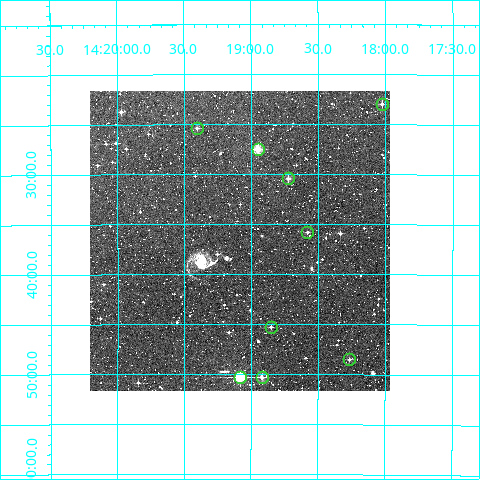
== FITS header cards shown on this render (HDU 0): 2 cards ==
NAXIS1  =                  300
NAXIS2  =                  300

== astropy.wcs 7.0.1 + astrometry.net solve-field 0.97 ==
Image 300 x 300 px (HDU 0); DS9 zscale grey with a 90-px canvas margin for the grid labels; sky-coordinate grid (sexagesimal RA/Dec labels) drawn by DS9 from the SOLVED WCS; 9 Tycho-2 reference stars matched to detected sources circled (green)
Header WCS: RA---TAN/DEC--TAN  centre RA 14:19:05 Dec -26:37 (214.77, -26.61 deg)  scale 6 arcsec/px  FOV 30.0' x 30.0'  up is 0 deg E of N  parity normal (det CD < 0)
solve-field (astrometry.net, Tycho-2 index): VERIFIED the header's WCS against the Tycho-2 star catalogue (verified at 2 index scales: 8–9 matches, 0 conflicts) and refined it, rather than solving blind
Solved WCS: RA---TAN-SIP/DEC--TAN-SIP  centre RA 14:19:05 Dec -26:37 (214.77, -26.61 deg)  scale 6.01 arcsec/px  FOV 30.1' x 30.0'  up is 0 deg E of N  parity normal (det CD < 0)
The solver's refit moves the header's centre by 2.4 arcsec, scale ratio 1.002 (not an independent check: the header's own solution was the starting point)
Tycho-2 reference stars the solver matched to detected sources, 9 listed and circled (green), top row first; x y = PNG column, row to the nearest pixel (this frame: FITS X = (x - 90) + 1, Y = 300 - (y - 91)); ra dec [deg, ICRS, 3 dp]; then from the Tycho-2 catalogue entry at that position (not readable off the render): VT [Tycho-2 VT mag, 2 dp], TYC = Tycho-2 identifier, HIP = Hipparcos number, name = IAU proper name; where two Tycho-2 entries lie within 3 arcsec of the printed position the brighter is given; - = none
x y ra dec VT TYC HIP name
382 104 214.506 -26.383 11.57 6739-857-1 - -
197 128 214.851 -26.424 11.52 6739-875-1 - -
258 149 214.738 -26.459 9.55 6739-1172-1 - -
288 178 214.681 -26.507 11.06 6739-1323-1 - -
307 232 214.645 -26.597 11.58 6739-1170-1 - -
271 327 214.713 -26.755 11.81 6739-732-1 - -
349 359 214.566 -26.808 12.60 6739-809-1 - -
240 377 214.771 -26.838 8.77 6739-1011-1 69971 -
262 377 214.730 -26.838 10.83 6739-1122-1 - -